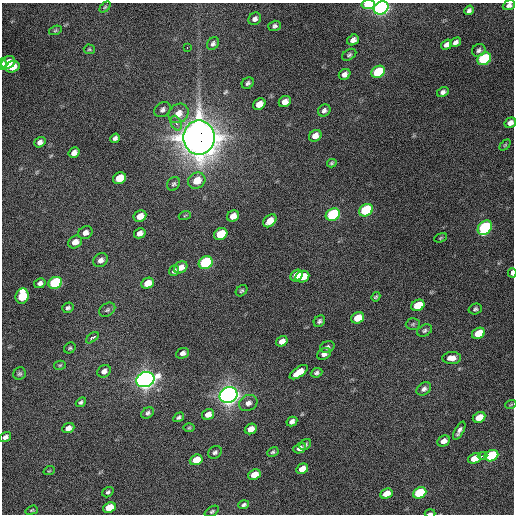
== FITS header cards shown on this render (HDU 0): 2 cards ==
NAXIS1  =                  512 / Axis length
NAXIS2  =                  512 / Axis length

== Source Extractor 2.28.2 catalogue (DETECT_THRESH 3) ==
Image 512 x 512 px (HDU 0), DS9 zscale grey, 1 PNG px = 1 image px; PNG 516 x 516 px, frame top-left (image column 1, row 512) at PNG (2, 3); each listed source drawn as its Kron ellipse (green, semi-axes under 4 px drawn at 4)
Background 3110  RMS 54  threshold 162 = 3 sigma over >= 5 px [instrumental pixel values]
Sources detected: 123; all 123 listed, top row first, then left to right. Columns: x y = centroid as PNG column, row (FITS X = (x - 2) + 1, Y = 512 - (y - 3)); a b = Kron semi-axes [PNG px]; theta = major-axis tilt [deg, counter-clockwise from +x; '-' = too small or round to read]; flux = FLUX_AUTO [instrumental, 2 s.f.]
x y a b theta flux
368 5 7 4 8 1.6e+05
509 5 6 5 - 1.2e+04
105 7 6 4 45 5.2e+03
381 8 8 6 30 1.5e+06
469 10 5 4 - 9.7e+03
255 19 7 5 43 1.3e+04
275 26 6 5 - 9.0e+03
55 30 7 4 20 5.2e+03
353 40 6 5 - 1.7e+04
456 42 6 4 33 1.3e+04
213 44 7 5 57 9.4e+03
447 45 6 4 35 1.5e+04
187 48 3 2 - 3.2e+03
89 49 5 4 - 4.9e+03
479 50 7 6 - 9.7e+03
349 55 8 5 32 7.5e+03
484 59 7 5 33 5.1e+05
8 62 7 5 37 6.3e+04
2 64 6 3 87 2.7e+04
12 67 7 5 17 5.7e+04
378 72 7 6 - 2.7e+05
345 74 6 5 - 1.6e+04
248 83 6 5 - 8.3e+03
443 92 6 4 28 1.1e+04
285 102 6 5 - 2.7e+04
259 104 6 5 - 4.1e+04
162 110 9 6 40 1.2e+04
324 110 6 5 - 1.1e+04
178 113 10 9 - 3.9e+04
176 123 8 5 -66 1.5e+04
510 123 6 5 - 1.7e+04
315 136 7 5 35 2.7e+04
199 137 17 15 -90 6.2e+06
115 138 5 4 - 9.2e+03
40 142 6 5 - 1.6e+04
505 145 6 4 45 4.1e+03
74 153 6 5 - 2.1e+04
332 163 5 3 - 5.5e+03
119 178 7 5 31 1.1e+05
197 181 9 7 37 6.4e+04
174 184 7 6 - 7.8e+03
366 210 7 6 - 3.9e+05
185 215 6 3 20 3.5e+03
333 215 7 6 - 5.5e+05
140 216 6 5 - 3.9e+04
233 216 6 5 - 3.3e+04
270 221 8 5 41 4.3e+04
485 228 8 6 48 6.3e+05
85 233 7 6 - 1.9e+04
140 233 6 5 - 1.8e+04
221 234 7 6 - 1.4e+05
441 238 6 4 21 4.3e+03
75 242 7 6 - 3.1e+04
101 260 8 6 41 1.7e+04
206 263 7 6 - 5.7e+05
181 267 7 5 32 2.7e+04
174 271 5 4 - 9.4e+03
512 273 5 3 - 1.6e+04
296 275 6 5 - 5.7e+04
302 277 7 5 22 7.0e+04
40 283 6 5 - 1.1e+04
55 283 7 6 - 5.9e+05
147 283 6 5 - 4.2e+04
242 291 6 5 - 6.6e+03
22 296 8 6 74 1.8e+05
376 297 5 3 - 5.7e+03
418 305 7 5 30 1.2e+05
68 308 6 5 - 8.1e+03
475 309 7 5 16 7.7e+03
107 310 9 6 35 7.3e+03
358 318 7 5 27 7.6e+04
319 321 6 5 - 8.2e+03
413 324 7 6 - 6.7e+03
425 330 8 5 27 8.1e+03
478 333 7 5 29 9.0e+04
92 338 7 3 39 2.4e+04
282 341 6 5 - 2.3e+04
327 347 7 5 24 9.6e+03
70 348 6 5 - 5.5e+03
182 353 6 5 - 1.3e+04
324 354 7 5 32 1.5e+04
452 358 9 6 3 2.8e+04
60 365 6 4 14 4.5e+03
104 371 7 6 - 1.6e+04
299 372 10 5 34 5.2e+04
317 373 6 4 24 8.4e+03
20 374 6 6 - 7.4e+03
145 380 9 7 20 2.5e+06
424 389 8 6 41 1.2e+04
228 395 9 7 23 2.6e+06
81 402 6 4 42 7.3e+03
248 403 9 7 30 1.8e+04
511 404 5 3 - 3.4e+03
148 413 7 5 33 9.0e+03
208 414 6 5 - 2.7e+04
179 417 6 4 32 7.2e+03
479 417 6 5 - 5.3e+04
292 421 6 4 30 1.5e+04
68 428 6 5 - 2.3e+04
189 428 5 3 - 4.2e+03
251 429 6 5 - 3.1e+04
459 431 10 4 61 1.5e+04
5 437 6 4 33 1.5e+04
443 441 7 5 28 2.3e+04
305 445 6 5 - 7.0e+03
300 448 6 4 24 1.8e+04
215 452 7 6 - 9.3e+03
273 452 6 4 30 6.2e+03
482 456 5 3 - 5.9e+03
491 456 7 5 25 3.5e+05
474 458 6 5 - 5.9e+04
196 460 6 5 - 6.6e+04
302 469 6 5 - 4.3e+04
49 471 6 3 18 3.2e+03
254 475 6 5 - 5.6e+04
108 492 6 4 35 7.1e+03
386 493 6 5 - 4.4e+04
420 493 7 5 24 3.1e+05
244 505 5 4 - 7.6e+03
109 507 6 5 - 9.9e+04
32 510 6 4 18 4.8e+03
212 511 8 4 32 6.6e+03
430 513 5 2 - 1.3e+04
At the frame edge (FLAGS 8, measured only in part): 7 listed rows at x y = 368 5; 509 5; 381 8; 2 64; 510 123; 512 273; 430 513